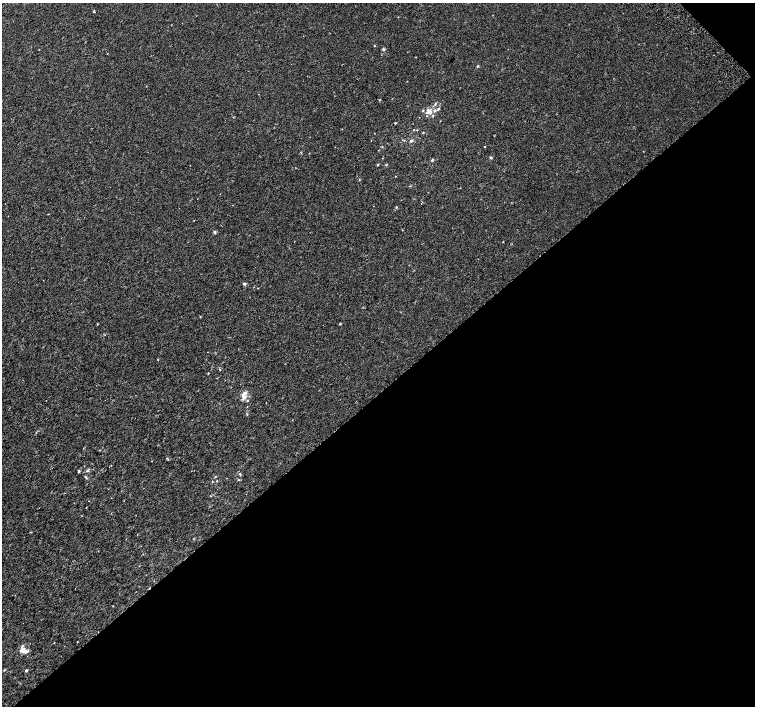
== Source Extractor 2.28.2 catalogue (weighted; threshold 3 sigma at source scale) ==
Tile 12 of 4 x 4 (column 4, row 3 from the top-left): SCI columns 4567-6072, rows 1664-3070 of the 6116 x 6079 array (HDU 1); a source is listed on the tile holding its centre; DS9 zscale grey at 2 x 2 block average (1 PNG px = mean of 2 x 2 image px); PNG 757 x 708 px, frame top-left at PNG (2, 3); no overlay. Shown black and unused: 45% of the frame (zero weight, under 2 of 3 exposures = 3% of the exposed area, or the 3 px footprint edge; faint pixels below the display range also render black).
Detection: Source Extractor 2.28.2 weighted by HDU 2 'WHT'; one run over the whole footprint, this tile lists its part. Background 0.00214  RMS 0.0025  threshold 0.0111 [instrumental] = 3 sigma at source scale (4.5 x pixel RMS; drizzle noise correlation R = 1.50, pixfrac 1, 0.0396/0.0396 arcsec/px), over >= 5 px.
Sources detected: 51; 5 inside a brighter listed object's ellipse — not listed separately; the other 46 listed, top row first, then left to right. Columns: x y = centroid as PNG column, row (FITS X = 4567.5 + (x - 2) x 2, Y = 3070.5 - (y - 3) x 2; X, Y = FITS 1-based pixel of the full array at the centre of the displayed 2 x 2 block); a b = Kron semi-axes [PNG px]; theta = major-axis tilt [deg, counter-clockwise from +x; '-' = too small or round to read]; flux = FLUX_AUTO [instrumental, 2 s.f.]
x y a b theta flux
94 11 2 2 - 1.6
374 46 2 2 - 0.3
383 49 4 3 - 0.72
478 66 3 3 - 0.4
380 100 2 2 - 0.27
435 104 5 2 - 0.69
438 109 3 2 - 0.81
423 110 3 2 - 0.41
435 110 3 3 - 1.1
430 112 9 5 -57 2.1
395 123 2 2 - 0.38
414 130 2 2 - 0.28
417 130 3 2 - 0.25
423 133 2 2 - 0.32
411 140 3 3 - 1
485 146 2 2 - 0.49
382 147 3 2 - 0.31
491 157 3 3 - 0.51
432 160 4 3 - 0.59
378 164 3 2 - 0.48
386 165 4 2 - 0.34
395 176 2 2 - 0.18
396 207 3 2 - 0.37
215 232 4 3 - 0.67
503 241 2 2 - 0.4
244 284 5 3 - 0.76
200 316 2 2 - 0.27
340 324 3 2 - 0.34
220 370 3 2 - 0.29
208 373 3 2 - 0.26
243 395 11 5 -64 2.8
167 458 4 2 - 0.48
152 461 2 2 - 0.17
87 470 3 3 - 0.87
79 471 3 3 - 0.59
239 474 3 3 - 0.43
215 476 3 2 - 0.29
86 477 5 3 - 0.55
217 480 3 2 - 0.23
238 480 3 3 - 0.38
212 482 2 2 - 0.29
210 496 2 2 - 0.28
193 539 2 2 - 0.25
113 606 2 2 - 0.19
23 650 8 6 35 3.8
26 670 3 3 - 0.63
Diffuse or blended objects may show on this block-average render without a row.